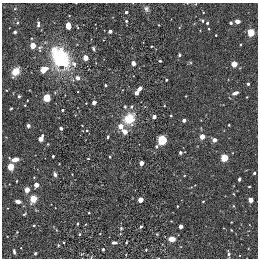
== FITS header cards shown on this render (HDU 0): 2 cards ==
NAXIS1  =                  256 / length of data axis 1
NAXIS2  =                  256 / length of data axis 2

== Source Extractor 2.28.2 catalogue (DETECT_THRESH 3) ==
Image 256 x 256 px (HDU 0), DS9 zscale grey, 1 PNG px = 1 image px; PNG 260 x 260 px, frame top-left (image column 1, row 256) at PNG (2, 3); no overlay
Background 6.86e-05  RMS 0.0011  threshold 0.00316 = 3 sigma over >= 5 px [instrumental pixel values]
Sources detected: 99; all 99 listed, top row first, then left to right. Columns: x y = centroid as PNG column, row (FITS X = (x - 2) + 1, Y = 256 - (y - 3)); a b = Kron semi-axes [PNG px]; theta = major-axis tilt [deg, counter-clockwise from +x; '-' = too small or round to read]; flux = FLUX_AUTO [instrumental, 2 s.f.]
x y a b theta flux
146 9 8 6 -74 0.18
126 12 3 3 - 0.12
126 21 4 4 - 0.077
202 21 4 3 - 0.13
237 21 4 3 - 0.69
17 22 4 3 - 0.073
207 23 3 3 - 0.14
231 23 3 3 - 0.15
38 24 7 3 87 0.14
68 26 5 4 - 0.66
209 29 3 3 - 0.061
110 31 3 3 - 0.44
15 32 3 3 - 0.096
251 32 4 3 - 7.2
216 35 3 3 - 0.069
240 44 3 2 - 0.075
33 45 3 3 - 3.2
93 49 6 4 -62 0.11
54 50 4 4 - 1.8
179 55 3 3 - 0.093
61 58 15 12 -67 5.8
85 58 4 4 - 1
160 61 3 3 - 0.065
133 63 4 4 - 0.26
74 64 9 6 -57 0.26
234 64 4 3 - 3
44 69 6 4 34 1.4
16 71 6 5 - 1.2
78 78 4 4 - 0.32
166 80 3 3 - 0.11
248 84 3 3 - 0.17
105 85 3 3 - 0.098
139 89 5 3 - 0.28
137 93 3 3 - 0.65
235 93 6 4 21 0.31
19 96 3 3 - 0.088
47 98 5 5 - 1.3
94 102 3 3 - 0.76
86 103 2 2 - 0.039
25 105 3 2 - 0.055
131 106 5 4 - 0.11
125 107 4 3 - 0.067
11 108 3 2 - 0.056
62 110 3 3 - 0.11
171 115 3 2 - 0.084
154 117 3 3 - 0.7
129 118 9 7 48 1.9
184 120 3 3 - 0.65
229 125 3 3 - 0.074
28 126 3 3 - 0.17
121 126 4 3 - 1.2
61 128 3 3 - 0.35
87 130 3 3 - 0.071
125 132 4 3 - 0.95
202 136 4 3 - 1.8
108 137 4 3 - 0.079
41 138 4 3 - 1.6
162 140 4 4 - 19
214 140 3 3 - 0.75
180 152 4 3 - 0.17
53 156 3 3 - 0.068
110 157 3 2 - 0.089
224 158 4 4 - 7.8
15 159 5 4 - 0.62
141 163 3 3 - 1.1
11 166 4 3 - 4.9
254 173 3 3 - 0.19
55 174 4 4 - 0.2
239 179 3 3 - 0.28
17 181 3 2 - 0.048
36 185 3 3 - 1.4
249 187 3 2 - 0.049
27 190 3 3 - 1.8
33 199 5 5 - 0.98
140 200 4 3 - 1.8
251 200 3 3 - 1.6
18 201 6 4 -9 0.23
203 201 2 2 - 0.065
177 206 2 2 - 0.043
233 206 4 3 - 0.055
89 213 3 2 - 0.049
24 214 4 3 - 0.067
77 224 3 2 - 0.057
34 225 3 3 - 0.091
181 226 3 3 - 0.82
141 227 3 3 - 0.11
121 228 4 4 - 0.079
17 232 2 2 - 0.041
80 234 3 2 - 0.081
172 239 4 4 - 1.5
64 242 3 2 - 0.062
126 242 3 2 - 0.069
114 243 5 3 - 0.21
58 245 4 3 - 0.067
103 249 3 3 - 0.11
146 250 4 3 - 0.048
14 251 4 3 - 0.11
35 253 3 3 - 0.088
229 254 4 3 - 0.21